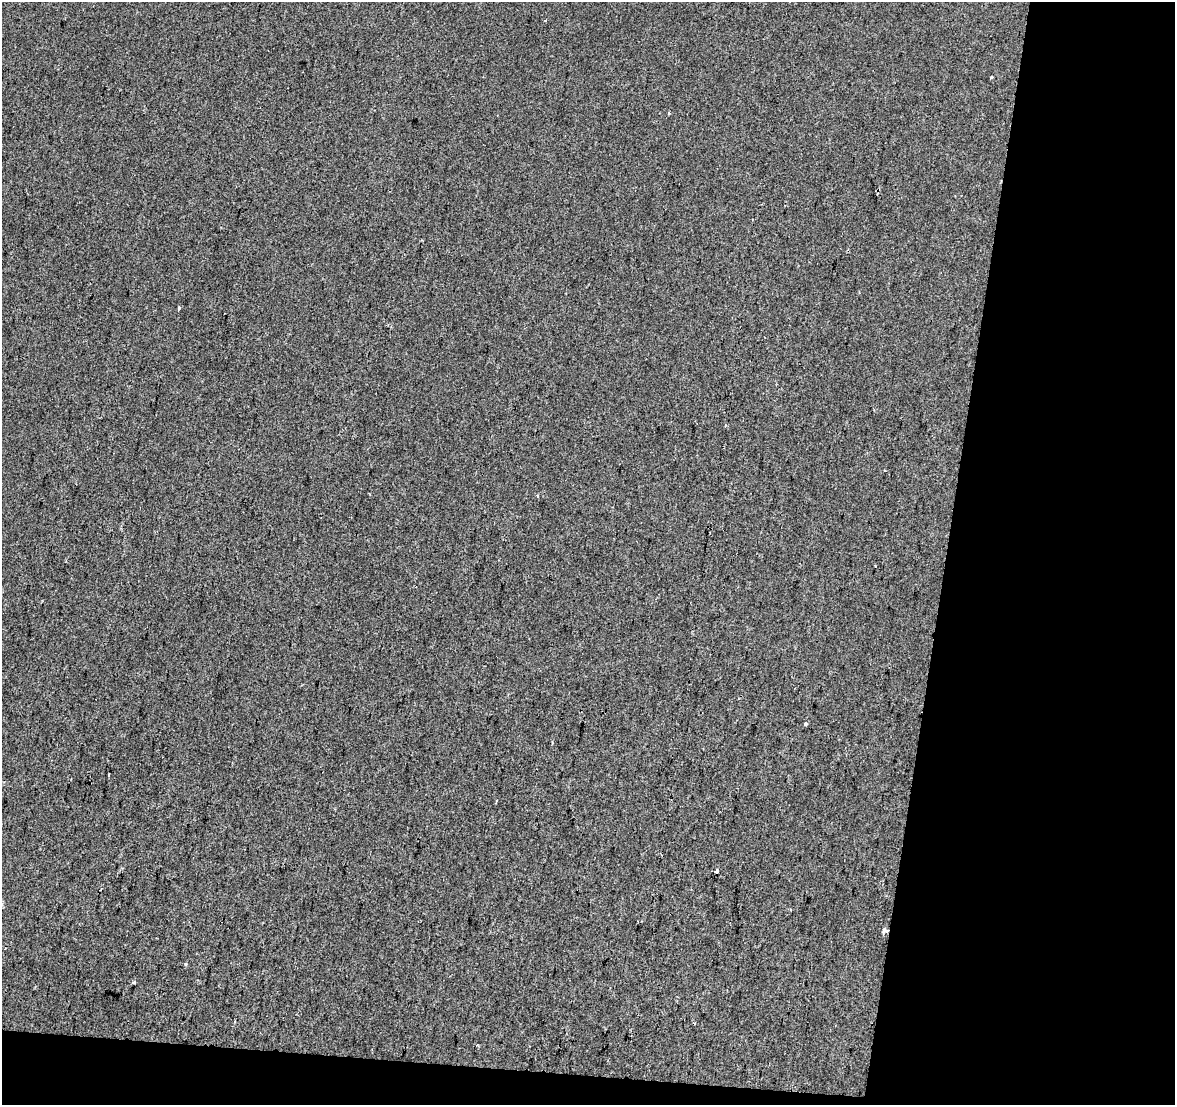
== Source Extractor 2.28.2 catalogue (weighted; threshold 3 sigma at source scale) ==
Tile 4 of 2 x 2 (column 2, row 2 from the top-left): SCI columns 1174-2346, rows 129-1231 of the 2346 x 2447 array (HDU 1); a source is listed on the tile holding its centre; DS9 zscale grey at full resolution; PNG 1177 x 1107 px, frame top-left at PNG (2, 2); no overlay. Shown black and unused: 22% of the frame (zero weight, under 2 of 3 exposures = <1% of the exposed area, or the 3 px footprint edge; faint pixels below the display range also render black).
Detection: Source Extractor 2.28.2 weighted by HDU 2 'WHT'; one run over the whole footprint, this tile lists its part. Background 8.48e-04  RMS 0.0083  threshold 0.0374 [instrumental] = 3 sigma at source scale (4.5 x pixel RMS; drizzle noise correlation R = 1.50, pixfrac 1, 0.0396/0.0396 arcsec/px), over >= 5 px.
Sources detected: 9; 1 cosmic-ray / hot-pixel residue — not listed; the other 8 listed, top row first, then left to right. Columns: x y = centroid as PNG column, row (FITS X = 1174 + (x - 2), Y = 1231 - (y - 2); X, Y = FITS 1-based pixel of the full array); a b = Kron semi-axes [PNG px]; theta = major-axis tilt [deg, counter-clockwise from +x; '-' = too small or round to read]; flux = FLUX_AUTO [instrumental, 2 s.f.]
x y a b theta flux
991 78 3 3 - 1.3
179 308 4 3 - 1.3
537 495 4 3 - 0.73
806 723 4 3 - 1.5
717 871 5 3 - 21
884 930 4 4 - 4.8
185 965 4 3 - 1.2
134 982 4 3 - 1.1
Overlapping masked pixels (flux is a lower limit): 1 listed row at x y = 884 930